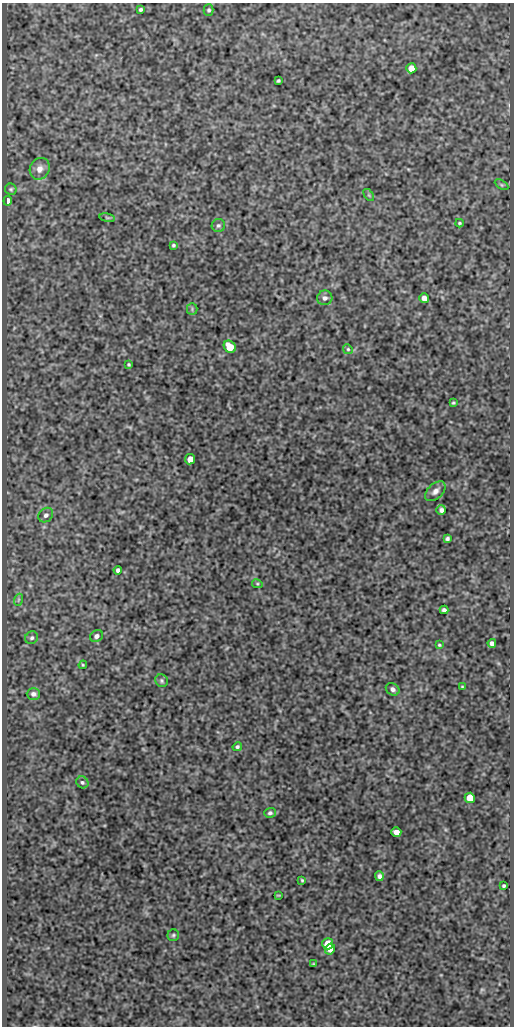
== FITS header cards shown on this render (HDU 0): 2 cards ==
NAXIS1  =                  512
NAXIS2  =                 1024

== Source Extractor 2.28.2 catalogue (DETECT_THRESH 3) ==
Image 512 x 1024 px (HDU 0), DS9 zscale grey, 1 PNG px = 1 image px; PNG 516 x 1028 px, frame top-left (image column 1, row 1024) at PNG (2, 3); each listed source drawn as its Kron ellipse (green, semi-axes under 4 px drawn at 4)
Background 419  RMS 0.88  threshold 2.65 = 3 sigma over >= 5 px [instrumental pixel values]
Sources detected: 51; all 51 listed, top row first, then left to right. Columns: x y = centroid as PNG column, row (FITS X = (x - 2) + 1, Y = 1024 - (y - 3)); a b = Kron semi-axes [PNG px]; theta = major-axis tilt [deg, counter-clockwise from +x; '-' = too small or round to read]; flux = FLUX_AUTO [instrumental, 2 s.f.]
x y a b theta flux
141 9 4 3 - 110
209 10 5 5 - 97
411 68 5 5 - 620
278 81 3 3 - 79
40 169 11 9 62 440
502 185 7 4 -32 95
11 189 5 5 - 98
369 195 7 3 -53 74
8 201 5 4 - 290
107 218 8 4 -9 89
459 223 4 3 - 73
218 225 6 6 - 140
173 245 4 3 - 88
325 298 7 7 - 230
424 298 5 5 - 400
192 309 5 5 - 100
230 347 7 5 -46 1000
348 349 5 4 - 87
129 364 4 4 - 77
453 403 3 3 - 67
190 459 5 5 - 590
435 491 12 7 43 300
441 510 5 5 - 180
46 515 8 6 44 200
447 539 4 4 - 120
118 570 4 4 - 180
257 584 5 4 - 68
18 600 6 4 71 75
444 610 4 4 - 160
96 636 7 5 36 190
32 638 7 6 - 130
492 643 4 4 - 230
439 645 4 3 - 67
83 665 4 4 - 66
162 681 7 6 - 120
462 687 4 2 - 49
393 689 7 6 - 210
33 694 6 5 - 210
237 747 5 4 - 110
82 782 6 5 - 130
470 798 5 5 - 1300
270 813 6 5 - 130
396 832 5 4 - 410
379 876 5 4 - 180
302 880 3 3 - 65
504 886 3 3 - 86
278 895 4 2 - 49
173 935 6 5 - 100
328 944 6 5 - 1100
330 949 5 5 - 350
313 964 3 2 - 47